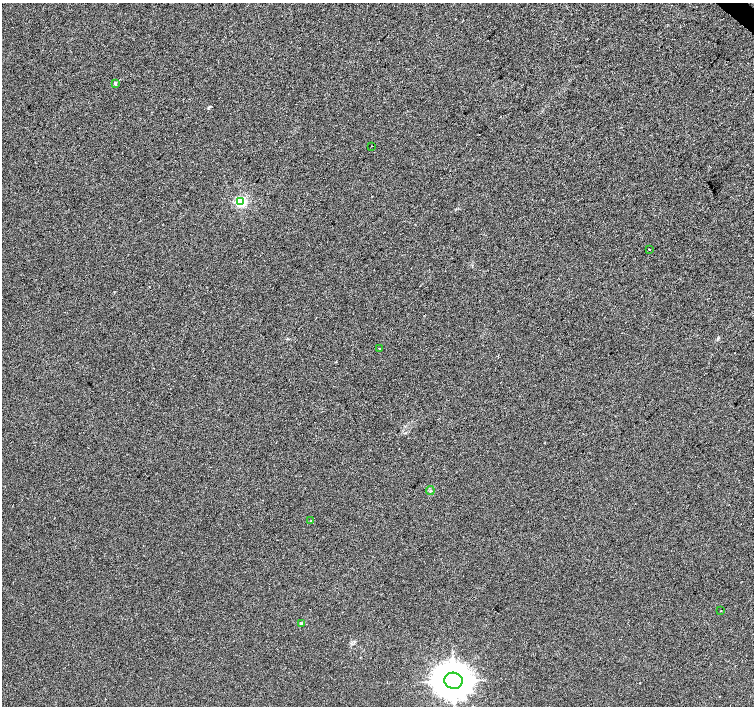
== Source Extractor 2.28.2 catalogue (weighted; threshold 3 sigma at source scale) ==
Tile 10 of 4 x 4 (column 2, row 3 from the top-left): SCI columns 1509-3011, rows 1641-3047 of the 6016 x 6029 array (HDU 1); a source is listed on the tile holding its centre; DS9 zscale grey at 2 x 2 block average (1 PNG px = mean of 2 x 2 image px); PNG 756 x 708 px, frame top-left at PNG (2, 3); each listed source drawn as its Kron ellipse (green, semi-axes under 4 px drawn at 4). Shown black and unused: <1% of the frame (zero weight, under 2 of 3 exposures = <1% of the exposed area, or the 3 px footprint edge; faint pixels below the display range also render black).
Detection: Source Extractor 2.28.2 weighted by HDU 2 'WHT'; one run over the whole footprint, this tile lists its part. Background 0.0066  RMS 0.0079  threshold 0.0355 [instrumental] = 3 sigma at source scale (4.5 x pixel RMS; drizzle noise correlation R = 1.50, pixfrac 1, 0.0396/0.0396 arcsec/px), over >= 5 px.
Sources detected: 10; all 10 listed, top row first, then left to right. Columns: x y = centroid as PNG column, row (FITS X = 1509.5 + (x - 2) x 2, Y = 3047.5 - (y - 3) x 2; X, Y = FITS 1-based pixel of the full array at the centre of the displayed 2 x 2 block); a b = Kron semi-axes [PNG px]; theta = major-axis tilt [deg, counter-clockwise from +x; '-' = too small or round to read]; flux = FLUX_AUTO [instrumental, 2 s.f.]
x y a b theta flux
115 83 3 3 - 3.1
372 146 2 2 - 0.9
241 201 3 3 - 250
649 249 2 2 - 2.4
379 348 2 2 - 3.8
430 490 4 2 - 1.8
311 521 2 2 - 0.75
721 611 2 2 - 2.9
301 623 3 2 - 1.6
453 681 9 8 - 3900
Diffuse or blended objects may show on this block-average render without a row.